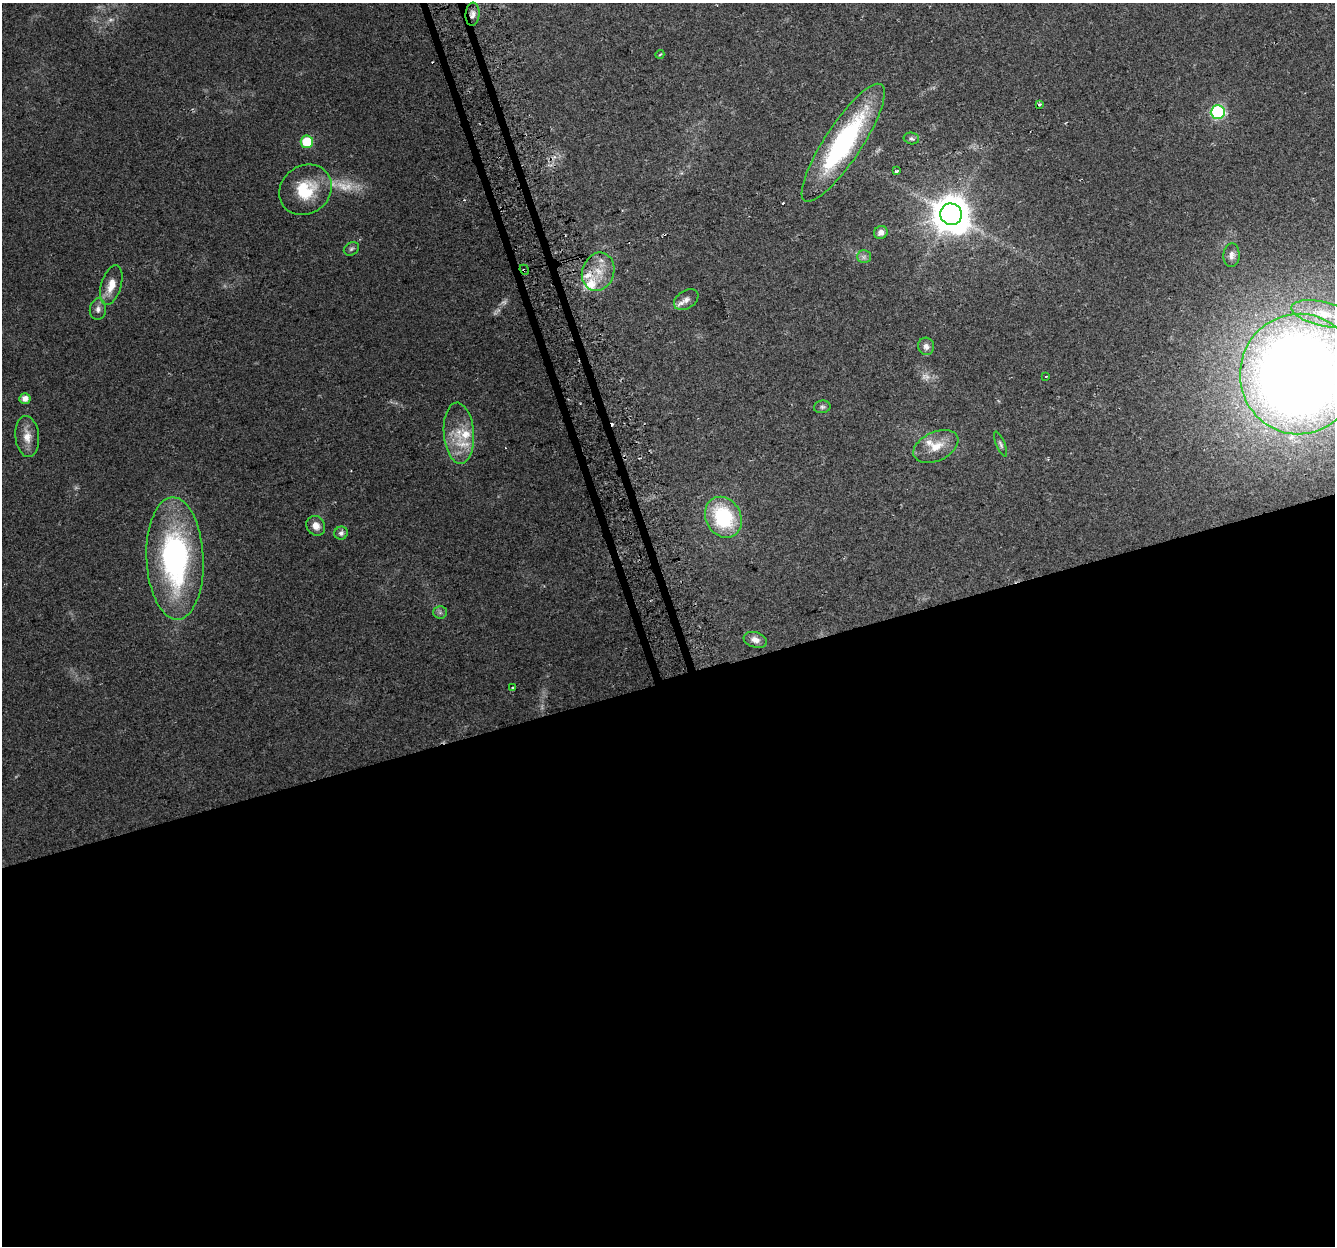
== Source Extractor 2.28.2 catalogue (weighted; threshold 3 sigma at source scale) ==
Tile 15 of 4 x 4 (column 3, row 4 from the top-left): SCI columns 2698-4030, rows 72-1315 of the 5397 x 5168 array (HDU 1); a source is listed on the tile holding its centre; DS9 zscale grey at full resolution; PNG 1337 x 1248 px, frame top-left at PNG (2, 3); each listed source drawn as its Kron ellipse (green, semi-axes under 4 px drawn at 4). Shown black and unused: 46% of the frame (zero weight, under 2 of 3 exposures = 2% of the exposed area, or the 3 px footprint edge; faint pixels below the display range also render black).
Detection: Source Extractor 2.28.2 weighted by HDU 2 'WHT'; one run over the whole footprint, this tile lists its part. Background 0.0744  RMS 0.0084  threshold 0.0379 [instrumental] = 3 sigma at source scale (4.5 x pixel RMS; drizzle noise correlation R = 1.50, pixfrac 1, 0.0396/0.0396 arcsec/px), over >= 5 px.
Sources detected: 50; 4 too faint to see at this stretch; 6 cosmic-ray / hot-pixel residue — neither listed nor drawn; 4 inside a brighter listed object's ellipse — not listed separately; the other 36 listed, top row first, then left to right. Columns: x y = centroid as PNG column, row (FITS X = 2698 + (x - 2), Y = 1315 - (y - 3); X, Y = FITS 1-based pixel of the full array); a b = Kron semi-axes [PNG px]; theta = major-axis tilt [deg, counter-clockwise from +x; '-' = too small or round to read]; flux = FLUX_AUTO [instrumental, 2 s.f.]
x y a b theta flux
472 14 12 7 84 4.4
660 54 4 2 - 0.69
1039 104 3 3 - 1.9
1218 112 7 6 - 110
911 138 8 6 -11 1.9
307 142 6 6 - 29
843 143 70 18 56 130
896 171 3 2 - 1.5
305 190 27 24 38 34
951 214 11 10 - 2200
881 232 7 6 - 4.6
351 249 8 6 32 2
1231 255 12 8 88 4
864 257 7 6 - 2.4
524 270 5 2 - 7.3
598 272 19 16 70 17
111 285 20 10 73 11
686 300 13 9 34 5.3
98 309 11 8 84 3.8
1324 314 33 12 -12 27
926 346 9 8 - 4.1
1299 374 60 59 - 1400
1046 377 3 2 - 0.53
25 399 5 5 - 5.7
822 407 8 6 10 2.2
459 433 30 15 -86 23
27 437 21 12 -84 10
1000 444 13 4 -68 2.2
936 446 24 14 25 15
723 517 21 17 -61 62
316 526 10 9 - 7
341 533 7 6 - 2.4
175 558 61 28 -88 190
440 612 6 6 - 1.9
755 640 12 7 -17 5.3
513 687 3 3 - 13
Overlapping masked pixels (flux is a lower limit): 2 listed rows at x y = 472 14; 524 270
Isophote crosses this tile's border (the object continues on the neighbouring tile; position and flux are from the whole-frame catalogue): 1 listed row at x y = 1299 374